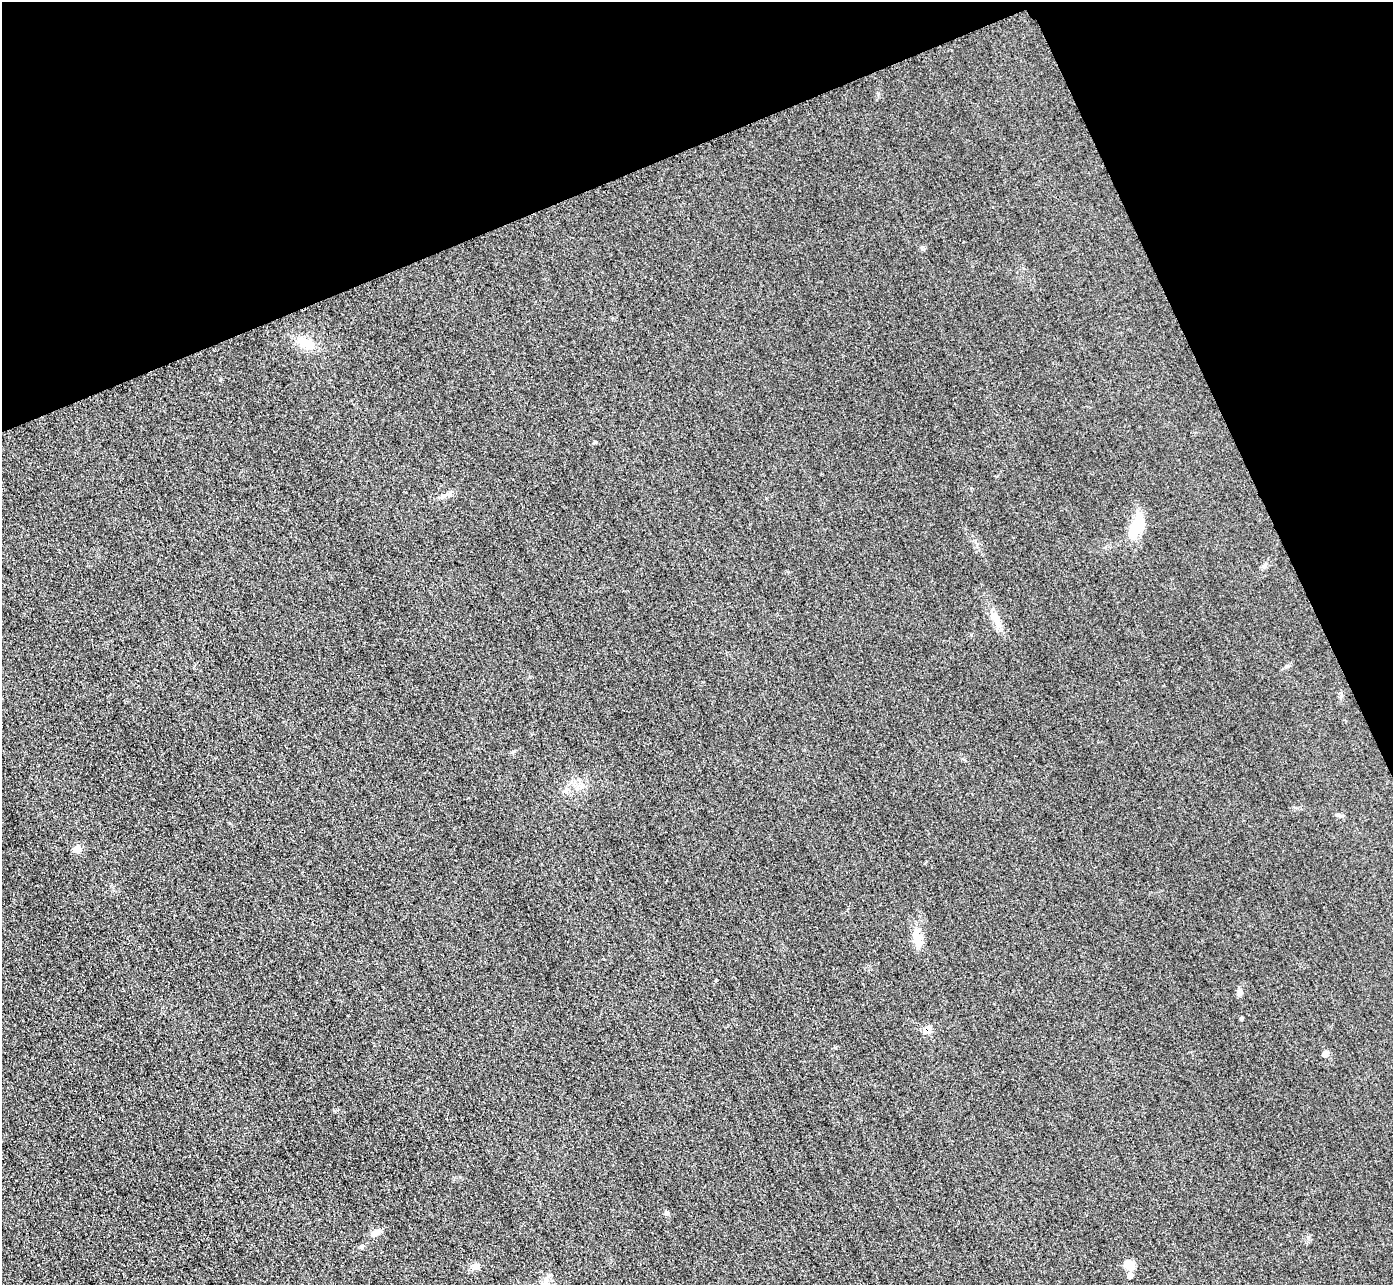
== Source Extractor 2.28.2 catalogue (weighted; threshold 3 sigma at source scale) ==
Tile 3 of 4 x 4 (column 3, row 1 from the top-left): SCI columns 2813-4203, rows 4157-5439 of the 5626 x 5614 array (HDU 1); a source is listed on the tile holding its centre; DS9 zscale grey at full resolution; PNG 1395 x 1287 px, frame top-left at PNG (2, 2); no overlay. Shown black and unused: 21% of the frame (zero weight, under 3 of 4 exposures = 3% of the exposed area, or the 3 px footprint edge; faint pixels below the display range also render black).
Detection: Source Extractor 2.28.2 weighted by HDU 2 'WHT'; one run over the whole footprint, this tile lists its part. Background 0.0856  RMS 0.017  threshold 0.0786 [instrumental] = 3 sigma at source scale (4.5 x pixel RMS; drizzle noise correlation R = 1.50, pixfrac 1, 0.05/0.05 arcsec/px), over >= 5 px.
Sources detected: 17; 1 inside a brighter object's white glare — not listed; the other 16 listed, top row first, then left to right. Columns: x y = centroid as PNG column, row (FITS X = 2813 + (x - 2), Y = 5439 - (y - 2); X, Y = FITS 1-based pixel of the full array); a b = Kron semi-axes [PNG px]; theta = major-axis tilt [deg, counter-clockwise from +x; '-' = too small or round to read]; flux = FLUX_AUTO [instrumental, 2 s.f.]
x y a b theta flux
306 343 27 11 -28 28
595 442 4 4 - 1.8
1137 524 25 17 52 38
996 619 26 9 -63 20
1339 815 9 5 -19 4
77 849 6 6 - 21
918 938 19 12 -82 22
1240 992 9 6 -86 6
1241 1018 4 3 - 2.5
928 1030 8 6 86 17
1325 1054 7 6 - 9.5
376 1232 15 7 38 9.5
1129 1265 11 9 -44 18
475 1266 8 6 -3 6.1
1130 1276 7 7 - 6.5
545 1280 13 5 -80 8.4
Overlapping masked pixels (flux is a lower limit): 1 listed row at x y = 928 1030
Unlisted compact peaks at least as high as the median listed source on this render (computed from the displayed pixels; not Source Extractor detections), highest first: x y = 716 980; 667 1213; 514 751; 835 1047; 220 380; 922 249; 1287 666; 450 493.